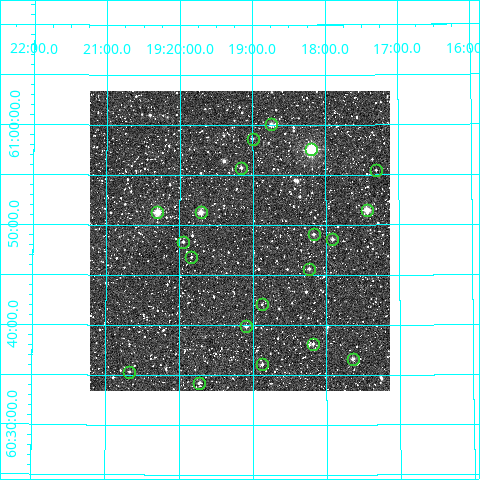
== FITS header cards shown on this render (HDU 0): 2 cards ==
NAXIS1  =                  300
NAXIS2  =                  300

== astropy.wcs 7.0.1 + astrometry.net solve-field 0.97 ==
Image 300 x 300 px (HDU 0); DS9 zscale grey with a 90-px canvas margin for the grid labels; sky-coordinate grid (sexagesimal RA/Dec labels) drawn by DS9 from the SOLVED WCS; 20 Tycho-2 reference stars matched to detected sources circled (green)
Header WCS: RA---TAN/DEC--TAN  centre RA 19:19:11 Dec +60:48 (289.79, +60.81 deg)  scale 6 arcsec/px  FOV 30.0' x 30.0'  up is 0 deg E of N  parity normal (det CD < 0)
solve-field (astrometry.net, Tycho-2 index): VERIFIED the header's WCS against the Tycho-2 star catalogue (20 matches, 0 conflicts) and refined it, rather than solving blind
Solved WCS: RA---TAN-SIP/DEC--TAN-SIP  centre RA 19:19:11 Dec +60:48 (289.79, +60.81 deg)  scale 5.99 arcsec/px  FOV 30.0' x 30.0'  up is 0 deg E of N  parity normal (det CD < 0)
The solver's refit moves the header's centre by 1.2 arcsec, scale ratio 0.9991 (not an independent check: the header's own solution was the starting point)
Tycho-2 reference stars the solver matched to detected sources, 20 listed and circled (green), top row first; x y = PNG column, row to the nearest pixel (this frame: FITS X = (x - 90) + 1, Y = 300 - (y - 91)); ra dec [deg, ICRS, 3 dp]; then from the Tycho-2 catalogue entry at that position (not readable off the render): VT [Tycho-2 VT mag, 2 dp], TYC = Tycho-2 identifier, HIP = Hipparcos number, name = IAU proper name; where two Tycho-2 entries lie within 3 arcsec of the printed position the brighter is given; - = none
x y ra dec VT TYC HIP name
271 124 289.687 +61.001 10.39 4217-455-1 - -
253 139 289.750 +60.977 11.55 4217-888-1 - -
311 149 289.549 +60.960 7.12 4217-413-1 94860 -
241 168 289.789 +60.929 11.25 4217-451-1 - -
376 170 289.327 +60.924 11.82 4217-310-1 - -
367 210 289.360 +60.859 9.65 4217-1657-1 - -
157 212 290.076 +60.855 9.22 4217-1116-1 - -
201 212 289.927 +60.855 9.74 4217-545-1 - -
314 234 289.542 +60.818 11.20 4217-1137-1 - -
332 239 289.478 +60.810 10.68 4217-1232-1 - -
183 242 289.987 +60.806 11.42 4217-1640-1 - -
191 257 289.959 +60.780 12.48 4217-538-1 - -
309 269 289.558 +60.761 11.95 4217-1161-1 - -
262 304 289.719 +60.702 11.98 4217-524-1 - -
246 326 289.772 +60.665 10.92 4217-477-1 - -
313 344 289.546 +60.636 11.96 4217-1171-1 - -
353 359 289.411 +60.610 11.93 4217-1322-1 - -
262 364 289.718 +60.602 11.56 4217-862-1 - -
129 372 290.168 +60.589 12.44 4217-1046-1 - -
199 383 289.932 +60.570 11.44 4217-661-1 - -